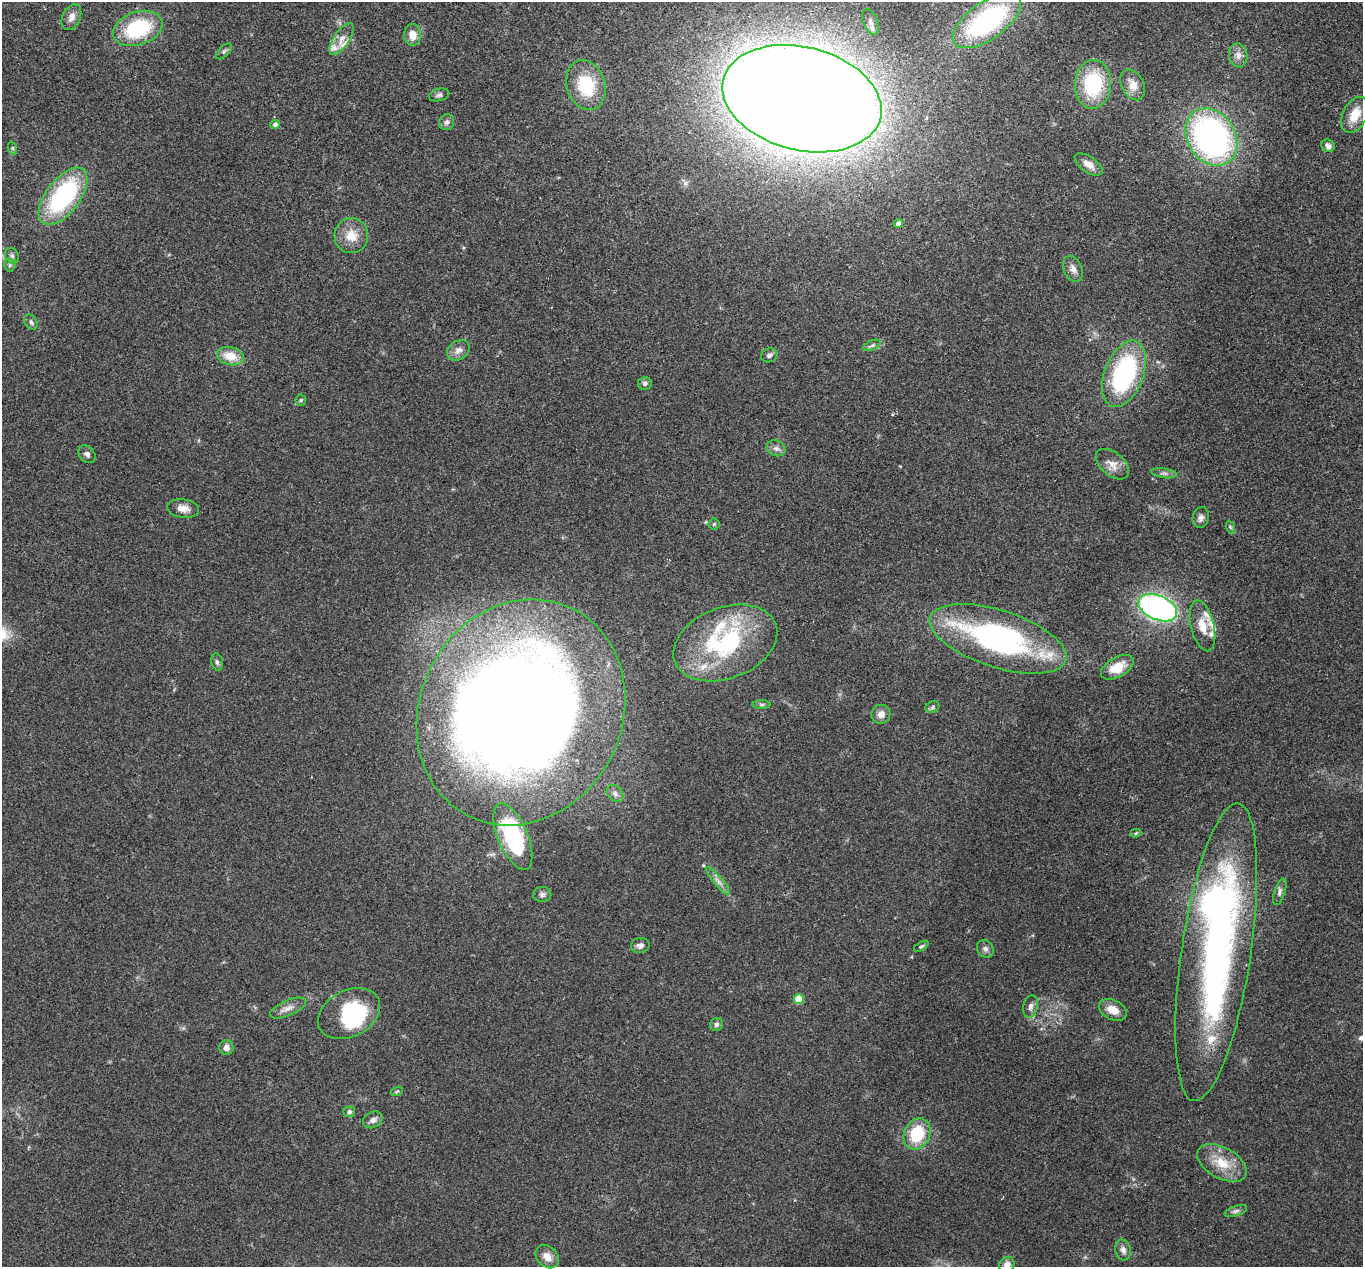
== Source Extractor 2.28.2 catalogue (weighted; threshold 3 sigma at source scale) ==
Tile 10 of 4 x 4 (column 2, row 3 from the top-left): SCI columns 1388-2748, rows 1457-2721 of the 5499 x 5574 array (HDU 1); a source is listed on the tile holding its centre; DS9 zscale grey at full resolution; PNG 1365 x 1269 px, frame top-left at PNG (2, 2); each listed source drawn as its Kron ellipse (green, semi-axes under 4 px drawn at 4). Shown black and unused: <1% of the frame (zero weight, under 2 of 3 exposures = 3% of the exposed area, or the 3 px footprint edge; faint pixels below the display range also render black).
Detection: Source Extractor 2.28.2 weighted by HDU 2 'WHT'; one run over the whole footprint, this tile lists its part. Background 0.0941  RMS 0.0088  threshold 0.0396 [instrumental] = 3 sigma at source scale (4.5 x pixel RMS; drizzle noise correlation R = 1.50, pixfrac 1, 0.05/0.05 arcsec/px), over >= 5 px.
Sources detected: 91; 2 inside a brighter object's white glare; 1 cosmic-ray / hot-pixel residue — neither listed nor drawn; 10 inside a brighter listed object's ellipse — not listed separately; the other 78 listed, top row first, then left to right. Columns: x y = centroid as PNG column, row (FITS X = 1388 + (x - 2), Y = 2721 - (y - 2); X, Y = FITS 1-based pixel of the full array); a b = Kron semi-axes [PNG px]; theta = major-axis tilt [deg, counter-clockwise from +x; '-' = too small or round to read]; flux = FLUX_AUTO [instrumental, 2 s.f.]
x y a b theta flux
71 17 13 9 65 5.8
987 21 40 18 35 140
871 22 13 7 -68 3.6
138 28 25 16 19 62
412 35 11 8 -87 9.3
342 39 18 8 57 7.5
224 51 10 5 45 2
1238 55 12 9 -80 5.5
1093 84 24 18 85 59
586 85 25 19 -72 40
1133 85 16 11 -62 10
439 95 10 6 16 2.5
802 99 81 51 -14 4100
1355 115 19 12 63 15
447 122 8 7 - 2.7
275 124 5 4 - 2.8
1211 137 30 24 -58 270
1328 146 7 6 - 3.1
12 148 7 4 -71 1.3
1089 164 16 7 -34 7.7
63 196 33 16 53 110
898 223 4 4 - 4.3
351 236 17 17 - 14
12 256 8 6 -58 2.3
10 265 6 5 - 1.7
1073 269 14 9 -65 5.2
31 322 8 6 -62 2.3
872 345 9 5 23 2.2
458 350 12 9 35 5.4
769 355 8 7 - 2.5
230 356 13 9 -13 14
1124 374 35 19 69 110
645 383 7 6 - 2.2
301 400 5 5 - 1.2
776 448 10 7 -22 3.3
87 454 10 7 -48 3
1112 464 19 11 -40 8.9
1164 473 13 5 -8 2.7
183 508 16 9 -8 6.9
1201 518 10 8 78 3.8
714 524 5 5 - 1.4
1230 527 7 4 -71 1.3
1158 608 20 12 -24 250
1202 626 26 11 -76 14
998 639 71 28 -18 210
725 643 54 35 21 110
217 662 9 5 -79 2.1
1117 667 18 9 30 18
762 705 9 4 0 1.7
932 707 7 5 24 1.9
521 712 116 101 63 1700
881 714 10 9 - 5.4
615 793 10 7 -48 3.7
1136 833 5 4 - 1.1
513 837 35 15 -67 92
718 881 17 4 -51 4.5
1280 892 14 5 72 3
542 895 9 7 2 2.6
640 945 9 7 11 3.2
921 946 8 4 31 1.4
985 949 9 8 - 3.4
1216 952 150 35 81 310
799 999 5 4 - 28
1030 1006 11 7 76 3.7
288 1008 19 7 23 6.4
1113 1010 15 9 -27 9.6
349 1014 33 23 27 64
716 1024 7 6 - 2.4
226 1048 7 7 - 3.9
397 1091 6 4 20 1.2
349 1112 6 5 - 2.1
373 1120 10 7 30 3.7
917 1134 16 13 64 36
1222 1163 27 15 -30 21
1236 1211 11 5 19 2.4
1123 1250 10 7 -76 4.3
547 1257 13 10 -46 7.3
1007 1265 8 7 - 5.7
Isophote crosses this tile's border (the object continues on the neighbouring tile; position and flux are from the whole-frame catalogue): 1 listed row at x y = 1007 1265